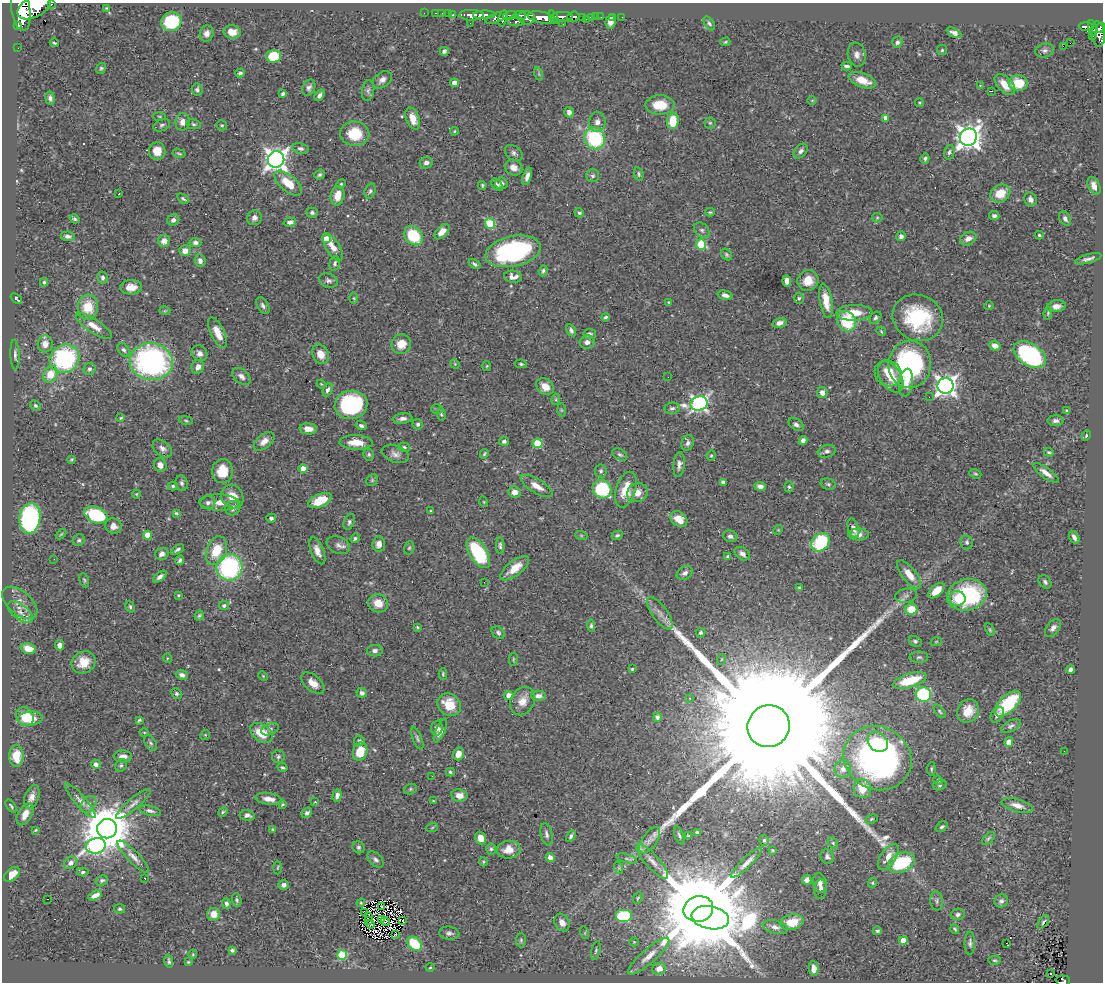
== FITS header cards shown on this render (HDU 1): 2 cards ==
NAXIS1  =                 1101
NAXIS2  =                  980

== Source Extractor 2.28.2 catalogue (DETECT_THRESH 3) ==
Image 1101 x 980 px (HDU 1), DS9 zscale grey, 1 PNG px = 1 image px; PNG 1105 x 984 px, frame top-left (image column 1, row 980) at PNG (2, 3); each listed source drawn as its Kron ellipse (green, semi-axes under 4 px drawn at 4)
Background 0.62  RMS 0.021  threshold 0.0619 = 3 sigma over >= 5 px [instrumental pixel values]
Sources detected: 534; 1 with non-positive FLUX_AUTO (blend fragments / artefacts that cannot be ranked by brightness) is neither listed nor drawn; of the other 533, the 500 brightest by FLUX_AUTO listed and drawn (33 fainter detections omitted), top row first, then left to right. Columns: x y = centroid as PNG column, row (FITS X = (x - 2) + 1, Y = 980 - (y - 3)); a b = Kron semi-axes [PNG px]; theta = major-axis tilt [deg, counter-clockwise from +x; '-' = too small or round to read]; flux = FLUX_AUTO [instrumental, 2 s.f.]
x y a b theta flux
51 4 3 3 - 49
34 7 18 10 28 2400
106 8 3 3 - 1.2
21 10 21 9 -82 2100
424 13 2 2 - 5.9
435 13 3 2 - 9.2
442 13 2 2 - 5.1
448 14 2 2 - 7
453 15 3 3 - 16
472 15 12 5 -1 700
484 15 11 4 2 520
510 15 7 4 14 300
520 15 6 3 -7 170
554 17 7 3 -66 290
562 17 11 5 1 560
573 17 6 5 - 120
591 17 4 3 - 36
596 17 2 2 - 5.6
601 17 2 2 - 4.9
613 17 3 2 - 5.6
622 17 2 2 - 2.9
496 18 12 4 21 290
503 18 8 3 77 260
527 18 8 6 -6 530
542 18 14 5 -13 1100
582 18 3 3 - 39
586 19 2 2 - 4.2
516 21 8 5 -6 200
171 22 10 9 - 78
610 22 7 5 86 7.6
470 23 2 2 - 5.7
709 23 8 4 -55 3.2
563 24 2 2 - 3.6
18 25 3 2 - 9100
1086 26 7 4 -2 140
1101 27 5 2 - 120
1093 28 8 3 -72 110
232 32 9 6 -11 14
207 33 8 7 - 6.8
954 33 8 4 -27 6.4
1098 34 13 6 -83 460
1093 36 3 3 - 21
725 42 5 3 - 1.7
897 42 6 5 - 3.9
54 43 4 2 - 1.8
1070 43 2 2 - 380
1063 46 2 2 - 120
18 48 2 2 - 4.7
942 50 5 5 - 1.9
1045 50 9 6 17 4.3
444 51 4 4 - 4.4
857 55 12 9 -80 8.6
274 56 7 6 - 40
847 66 5 3 - 3.9
101 68 5 5 - 2.3
240 73 5 4 - 3.4
539 74 7 4 -72 2.3
382 80 10 7 36 7.4
862 80 14 7 -21 24
454 83 4 4 - 12
1018 83 10 7 -2 39
1005 84 13 7 -47 20
980 85 3 3 - 1.3
309 88 8 6 64 4.8
197 90 6 5 - 4
368 90 10 6 81 4.5
991 91 3 2 - 1.3
283 94 4 3 - 2.8
320 95 6 4 55 5
50 98 6 4 -82 4.2
812 100 5 3 - 1.2
919 102 4 3 - 1.3
660 105 14 9 0 35
569 112 5 5 - 5.6
159 116 6 3 -1 1.3
886 118 4 4 - 15
413 119 11 6 -70 17
673 121 8 6 85 37
183 122 9 7 83 9.8
597 122 10 8 82 8.2
710 123 5 5 - 2.4
194 124 7 5 -9 2.5
162 125 8 5 24 3.5
222 125 5 5 - 2.2
454 131 4 3 - 1.6
355 134 14 12 -5 41
968 137 9 8 - 1200
595 138 11 10 - 110
301 148 8 5 -11 4.3
157 151 9 8 - 21
801 151 8 5 47 4.6
949 152 7 5 78 3.4
179 153 6 3 -12 1.8
514 153 10 7 -37 4.9
276 159 8 8 - 980
925 159 5 4 - 3
426 163 6 5 - 5.2
514 168 9 7 -28 11
639 174 7 4 -78 2.6
320 175 5 4 - 2.8
527 176 9 4 72 7.4
592 176 6 6 - 3.6
288 183 16 8 -40 29
501 183 6 6 - 4.4
341 184 5 4 - 1.7
482 185 4 3 - 1.8
497 185 7 5 -50 3.6
1094 186 9 5 -64 9.8
370 191 8 5 71 3.1
1000 193 10 8 31 27
119 194 3 3 - 22
337 196 10 6 78 18
183 199 6 4 -36 2.8
1030 199 7 6 - 5.2
710 212 5 4 - 1.8
312 213 6 5 - 3.2
579 213 5 4 - 3.2
994 216 5 4 - 3.8
254 218 7 7 - 6.3
877 218 5 5 - 1.8
1065 218 7 5 -63 4.1
75 219 5 4 - 2.5
173 220 6 5 - 5.5
290 222 6 4 13 6
490 223 5 5 - 69
702 230 9 6 -44 4.1
442 232 9 5 46 14
1039 235 4 3 - 1.7
68 236 7 4 -9 4.4
414 236 10 8 -49 56
901 236 5 4 - 4.8
327 239 4 4 - 38
968 239 8 6 25 9.1
164 241 6 6 - 11
195 242 6 4 -4 4.8
701 244 5 5 - 52
333 247 16 7 -58 15
185 251 6 5 - 11
513 251 28 15 12 220
726 254 6 5 - 2.5
1088 259 14 4 15 5.7
200 261 6 5 - 6.1
335 263 8 5 75 3
475 264 6 4 -34 3.2
543 271 5 4 - 2.7
513 277 9 6 -6 9.4
103 278 6 5 - 4.6
328 280 10 7 -18 5
787 281 6 4 -85 11
808 281 10 10 - 20
44 282 4 3 - 1.9
131 287 11 7 2 14
725 295 7 4 -15 6.1
16 298 6 3 -42 5.8
354 298 6 4 -89 1.8
799 298 5 5 - 2.6
826 301 17 6 -80 19
669 302 3 3 - 1.2
263 306 9 5 -58 4.1
989 306 4 4 - 1.5
1056 306 9 6 9 8.2
88 307 12 10 84 32
165 311 5 3 - 1.3
854 313 18 8 1 27
1048 313 6 4 81 2
605 317 4 3 - 2.3
875 318 7 5 46 3.6
918 318 26 23 -25 110
846 321 11 9 -55 62
779 323 7 4 15 6.6
94 326 20 7 -33 15
571 330 6 4 -58 3.6
881 331 5 4 - 1.5
218 333 17 6 -65 16
590 334 6 5 - 4
587 342 7 6 - 6.2
45 344 8 7 - 9.9
401 344 10 9 - 17
995 346 6 4 -19 8.6
124 350 7 5 -55 3.6
199 353 8 7 - 6.6
320 354 10 8 -62 16
15 355 15 4 -87 4.5
1030 355 18 11 -33 190
64 359 15 13 32 170
151 361 21 18 -8 340
455 364 5 4 - 1.5
521 364 6 4 -10 2
910 364 24 21 86 230
487 366 5 3 - 1.2
198 367 7 6 - 9.1
89 369 6 6 - 3.2
888 373 14 12 -36 31
50 374 8 6 57 27
241 376 10 7 -41 6.3
668 377 2 2 - 1.8
891 377 17 10 -57 29
906 383 14 7 84 16
321 384 4 3 - 1.2
946 386 8 8 - 810
545 387 9 7 -37 15
328 390 7 4 66 4.6
822 393 6 5 - 8.2
929 397 2 2 - 1.3
556 399 5 3 - 1.7
699 404 8 7 - 460
35 405 6 4 -43 2.6
351 405 16 14 10 150
672 408 7 5 8 3.9
437 409 6 5 - 2.1
561 410 6 4 -88 1.8
1067 411 3 3 - 2.8
441 414 6 4 -78 2.2
121 418 4 3 - 1.4
403 419 10 5 5 5.7
186 420 7 3 -9 1.9
1056 421 8 5 -1 4.5
418 424 5 5 - 3.5
796 424 8 5 -35 4.3
361 426 5 4 - 3.7
308 429 8 5 -5 13
1086 436 5 3 - 1.9
803 440 4 4 - 6.5
264 441 12 7 38 9.4
504 441 5 4 - 3.5
356 442 16 7 -2 22
537 443 5 4 - 68
688 443 8 6 70 4.4
404 447 6 4 -18 2.2
162 448 11 7 -39 6.6
827 451 9 6 17 5
1049 452 5 3 - 1.7
395 454 14 8 -20 8.2
484 454 5 3 - 1.9
369 455 6 5 - 2.4
620 455 8 5 -30 2.9
711 455 5 4 - 1.8
72 459 4 3 - 1.5
160 465 7 6 - 10
679 465 12 5 84 6.3
303 468 4 4 - 23
222 471 12 10 85 29
601 471 6 6 - 3
1046 473 15 5 -36 9.1
975 474 6 4 -20 1.9
372 480 6 5 - 2.3
723 482 4 3 - 5.4
182 483 8 6 -74 4.1
828 484 8 5 -20 3.1
173 486 5 4 - 2.3
537 486 18 7 -31 15
760 486 6 4 -7 6.3
789 487 5 4 - 2.2
602 489 10 9 - 88
626 490 18 10 72 28
515 492 6 6 - 9.4
637 493 10 9 - 13
136 494 4 4 - 1.3
232 496 12 10 -57 20
320 500 12 6 23 32
484 502 5 3 - 1.3
208 503 7 6 - 4.6
219 503 20 8 -2 15
233 508 7 7 - 7
430 511 4 2 - 1.2
176 513 4 3 - 1.9
96 515 12 8 -20 100
30 518 15 10 83 250
271 518 5 4 - 3.6
679 519 9 7 -38 21
349 522 8 5 68 3.6
113 526 8 7 - 8.2
853 528 10 5 -73 6.9
778 530 5 4 - 1.4
61 534 6 3 44 1.6
859 534 10 6 0 8.8
148 535 4 4 - 21
581 535 6 4 -19 1.9
617 535 6 4 26 2.7
730 536 7 5 -16 4.3
1074 537 7 4 -60 5.6
355 538 5 4 - 2.5
79 540 6 5 - 2.8
820 542 10 8 47 95
967 542 7 6 - 3.8
379 544 8 6 83 8.7
338 545 12 8 -23 7
500 546 8 4 -88 3.2
409 548 7 5 72 2.2
177 550 7 4 32 3.2
216 551 15 10 68 38
317 551 14 6 -68 11
478 553 17 8 -58 100
162 554 7 6 - 6.3
742 554 8 5 -35 6.3
728 557 4 4 - 4.3
54 559 3 2 - 1.5
180 560 5 4 - 3.6
229 567 13 13 - 180
515 568 17 7 38 20
685 573 8 6 28 5.1
909 574 17 7 -52 19
160 577 8 4 37 5.4
84 580 7 4 -72 2.2
484 582 2 2 - 1.7
1045 582 7 5 -51 3.6
800 588 4 4 - 2.7
936 591 10 5 42 20
178 595 4 3 - 1.4
967 595 20 15 13 130
906 596 11 7 13 5.5
957 598 8 7 - 14
20 603 21 11 -41 14
378 603 10 9 - 17
224 605 5 4 - 2.7
130 607 6 4 -72 2.5
911 609 6 5 - 24
20 612 15 7 -37 9.5
660 613 19 7 -54 11
199 616 5 4 - 2.2
591 626 6 4 -85 3
417 627 4 4 - 1.7
1053 628 10 6 51 6.2
990 630 7 3 -63 1.8
498 633 7 5 -43 3.3
701 633 5 4 - 2.5
915 641 7 5 -28 3.1
936 642 6 3 20 1.2
60 645 5 4 - 6.5
28 648 7 5 -15 14
375 651 8 5 2 4.6
919 657 9 5 1 3.4
167 658 5 3 - 1.2
513 659 6 3 82 1.5
722 659 5 3 - 1.2
84 662 12 10 33 23
632 669 4 4 - 1.9
1070 669 4 4 - 4.1
443 674 6 4 -90 1.9
182 675 6 5 - 5.4
263 676 5 3 - 1.2
910 680 17 7 17 44
313 683 14 8 -40 13
362 693 5 5 - 4.8
176 694 5 4 - 2.8
923 695 8 7 - 140
509 696 4 4 - 17
539 696 7 5 -1 7.6
690 698 3 3 - 1.5
523 701 15 11 59 17
1008 704 16 8 45 70
449 705 12 10 -42 32
940 711 8 4 -50 2.4
968 711 12 10 60 19
997 715 8 6 57 4.9
25 717 10 8 -54 36
657 717 5 4 - 3.3
30 719 13 7 4 19
139 720 4 3 - 1.8
769 726 21 20 - 170000
1011 726 11 5 29 3.9
437 728 7 5 87 7.4
270 729 9 5 23 3.6
440 730 13 4 67 7.4
144 732 4 3 - 1.2
261 733 12 8 -37 33
205 735 5 4 - 1.4
417 738 12 4 -68 3.5
359 741 5 5 - 2.7
878 742 11 9 -44 30
1009 742 5 4 - 10
151 743 9 5 -58 3
1064 751 2 2 - 2.6
360 752 9 7 71 34
458 754 6 5 - 11
16 756 11 7 90 28
123 756 9 6 1 9.8
278 757 6 6 - 3.1
878 758 35 31 -29 460
96 764 5 4 - 4.1
121 765 6 5 - 2.8
282 768 5 4 - 2.3
843 769 9 8 - 7.3
931 769 6 3 85 1.8
450 772 4 3 - 2.2
432 776 3 2 - 2
938 780 5 4 - 1.7
940 785 7 5 15 2.3
862 788 10 8 -70 24
410 789 6 5 - 2.3
459 795 8 6 -11 12
337 796 6 4 73 5.3
32 797 12 7 69 8.3
269 799 13 5 -8 11
80 801 22 5 -49 9
433 801 4 3 - 1.2
315 802 3 3 - 1.2
88 804 9 6 52 5.4
133 804 22 5 40 8.8
282 804 4 3 - 1.4
1017 805 16 6 -15 10
11 806 7 3 -54 2
150 811 11 5 -15 5.6
223 812 5 4 - 1.8
307 813 5 4 - 3.8
25 814 12 7 61 13
247 815 7 5 -10 5.2
871 819 6 4 27 1.7
942 827 6 4 38 2.8
432 828 6 3 20 1.6
107 829 10 9 - 7400
273 829 3 3 - 2.5
35 830 3 2 - 1.3
697 833 4 4 - 4.1
546 834 11 5 -78 4.8
679 835 10 3 -70 2.5
571 836 6 4 60 3
688 836 3 3 - 1.8
481 838 6 5 - 13
988 838 8 4 45 2.5
650 840 15 7 55 8.1
764 840 5 4 - 2.7
833 843 6 4 -47 2.4
96 846 10 7 12 220
359 847 6 5 - 3.2
491 849 6 5 - 2.7
509 850 12 9 6 18
772 850 3 2 - 1.3
827 856 7 6 - 3.9
133 857 22 6 -46 9
550 857 4 4 - 10
888 857 15 7 56 17
627 858 11 3 -15 3.1
376 860 9 6 -44 4.5
652 861 22 7 -48 12
483 862 4 4 - 1.6
71 863 7 6 - 5.7
747 863 21 5 44 9.6
901 863 14 9 24 93
278 867 7 3 88 1.4
619 868 6 4 -72 1.8
83 872 6 4 5 3
12 874 9 5 41 13
145 878 3 2 - 3.1
102 880 6 5 - 2.9
807 880 5 4 - 5.4
820 883 9 7 -78 6.9
873 883 5 4 - 1.9
284 885 5 5 - 5.4
820 889 10 6 85 6.5
95 895 7 4 27 8.6
638 898 6 3 66 1.5
48 899 3 2 - 21
237 900 7 4 -74 2.6
937 901 9 6 -83 4
1001 901 7 6 - 4.6
361 903 4 4 - 1.3
226 904 5 4 - 4
381 906 3 2 - 1.4
120 909 5 4 - 2.1
698 909 15 12 14 33000
365 912 3 2 - 1.7
214 914 6 6 - 14
958 914 7 5 14 4.3
368 916 4 2 - 1.3
624 916 8 6 0 66
710 918 19 11 -10 6700
381 919 3 2 - 1.8
369 920 3 2 - 2
385 921 5 2 - 3
403 921 3 2 - 1.4
792 922 11 7 13 27
1043 922 8 3 54 1.3
562 923 9 7 -59 11
370 924 4 2 - 2
775 927 13 6 -14 6.9
955 929 5 3 - 2.1
877 931 5 4 - 2.5
449 933 10 6 -6 5.1
585 933 6 4 -73 2
395 934 3 2 - 1.6
521 940 7 5 89 2.4
903 940 4 4 - 27
634 942 4 4 - 1.2
970 943 11 5 89 3.6
1006 943 3 2 - 3.3
414 944 8 6 -42 52
232 950 4 3 - 3.9
596 951 9 4 77 2.6
193 954 4 3 - 1.2
342 955 5 5 - 76
649 956 26 7 41 15
994 960 6 4 -2 2.1
169 961 6 3 -77 2.5
188 962 4 3 - 1.4
430 968 4 3 - 1.3
659 969 7 6 - 8.1
814 969 7 5 -87 10
1050 974 3 2 - 3.8
1063 981 7 5 -2 97
At the frame edge (FLAGS 8, measured only in part): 5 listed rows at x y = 51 4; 34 7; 21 10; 1101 27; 1063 981
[33 fainter detections neither listed nor drawn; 1 non-positive-flux detection neither listed nor drawn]